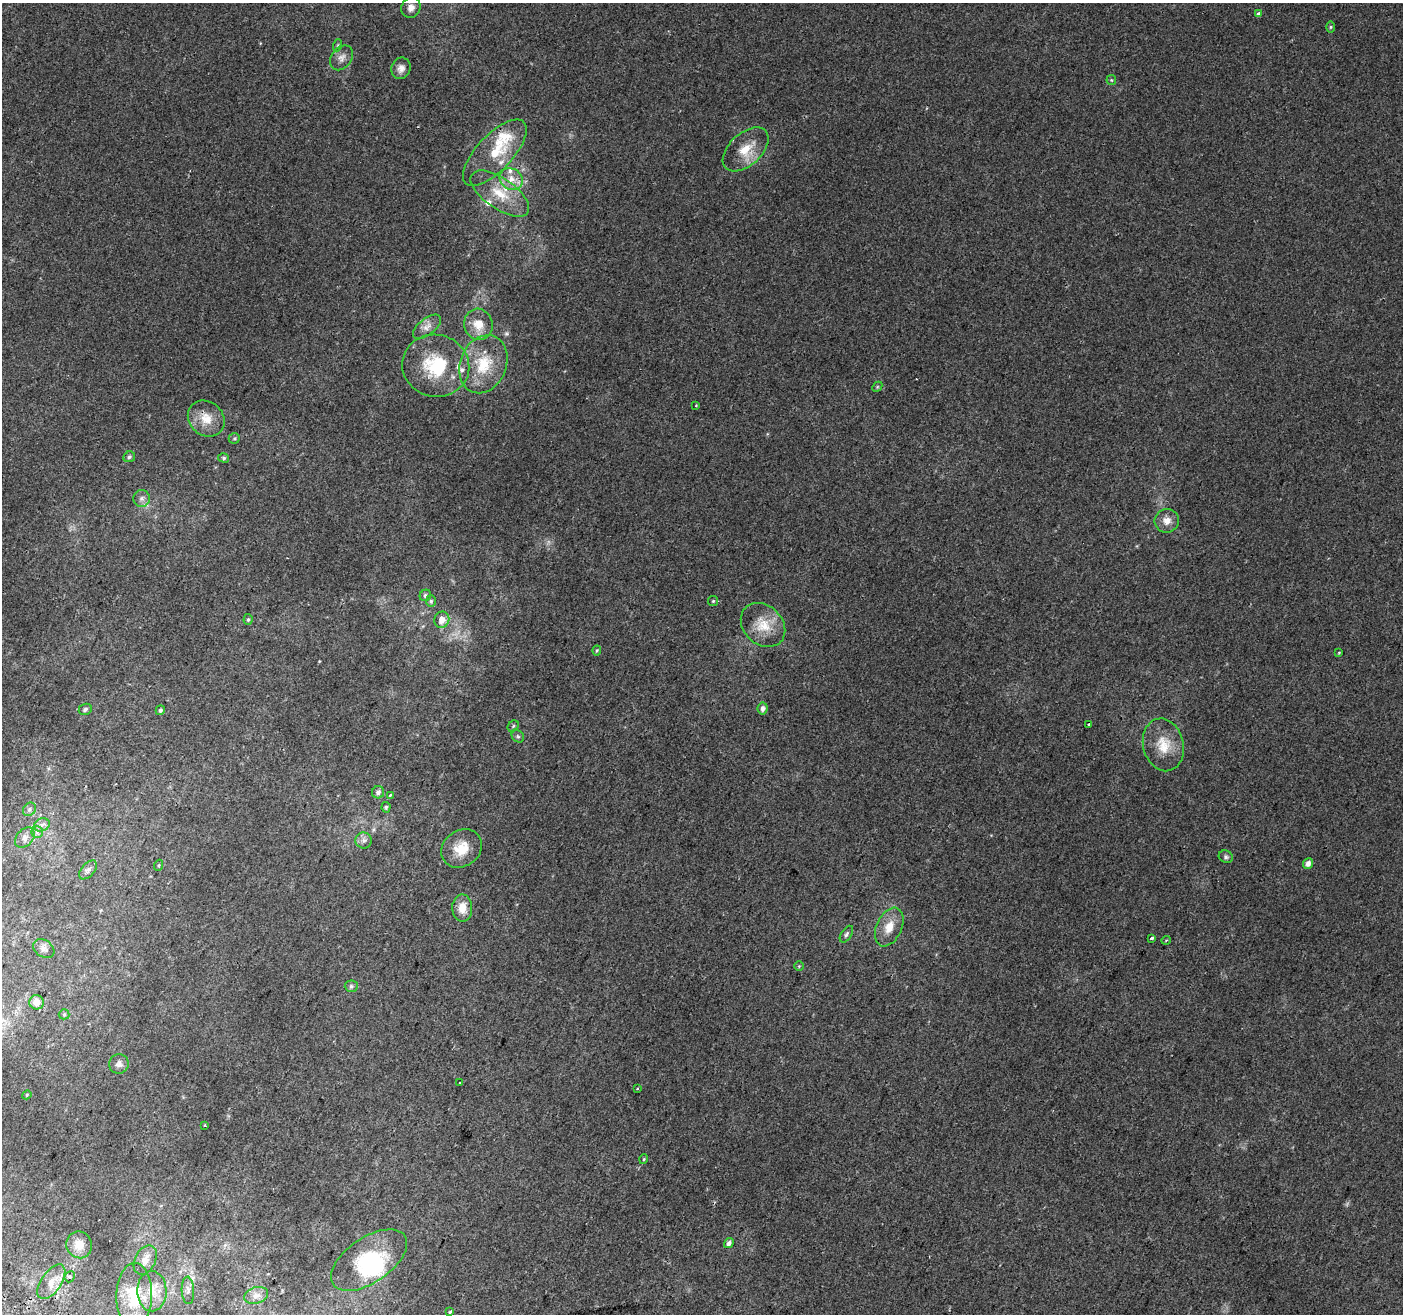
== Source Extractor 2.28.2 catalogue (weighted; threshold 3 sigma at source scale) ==
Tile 7 of 4 x 4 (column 3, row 2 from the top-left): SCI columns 2826-4226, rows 2939-4250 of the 5644 x 5810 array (HDU 1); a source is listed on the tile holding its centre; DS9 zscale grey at full resolution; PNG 1405 x 1316 px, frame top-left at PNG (2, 3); each listed source drawn as its Kron ellipse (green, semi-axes under 4 px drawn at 4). Shown black and unused: <1% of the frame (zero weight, under 2 of 3 exposures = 2% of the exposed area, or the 3 px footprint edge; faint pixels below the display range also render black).
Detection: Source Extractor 2.28.2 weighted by HDU 2 'WHT'; one run over the whole footprint, this tile lists its part. Background 0.0104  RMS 0.004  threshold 0.0181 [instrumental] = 3 sigma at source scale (4.5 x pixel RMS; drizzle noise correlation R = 1.50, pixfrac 1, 0.0396/0.0396 arcsec/px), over >= 5 px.
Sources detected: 88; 1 inside a brighter object's white glare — neither listed nor drawn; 9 inside a brighter listed object's ellipse — not listed separately; the other 78 listed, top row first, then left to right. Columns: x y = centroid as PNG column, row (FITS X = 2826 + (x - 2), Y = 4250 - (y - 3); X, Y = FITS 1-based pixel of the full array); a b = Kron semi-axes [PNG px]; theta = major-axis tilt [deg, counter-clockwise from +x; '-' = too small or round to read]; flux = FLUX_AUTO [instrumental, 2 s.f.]
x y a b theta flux
411 8 10 9 - 2.2
1258 14 4 3 - 1.5
1331 27 6 4 89 0.55
338 45 6 4 71 0.52
342 58 14 10 54 2.6
401 68 11 9 68 2.2
1111 80 5 5 - 0.47
746 149 27 16 43 9.1
495 153 42 18 47 17
511 179 12 10 -35 4.7
500 194 34 15 -35 12
478 324 16 14 -75 6
427 327 16 8 37 2.9
483 364 30 23 68 15
436 366 34 31 -14 23
877 387 6 4 46 0.5
696 405 3 2 - 0.52
206 419 20 16 -41 7.1
234 438 6 5 - 0.6
129 457 6 5 - 0.72
224 458 5 4 - 0.69
142 498 8 8 - 1.7
1167 521 12 11 - 3.4
425 595 6 5 - 0.87
431 601 6 5 - 0.69
713 601 5 5 - 0.5
248 619 5 4 - 0.65
442 620 8 7 - 3.6
763 625 24 19 -44 9.5
597 650 5 3 - 0.47
1339 652 3 2 - 0.32
763 708 6 5 - 1.6
85 709 7 5 23 0.94
160 710 5 4 - 0.9
1089 724 3 3 - 0.51
513 726 6 5 - 0.6
518 736 7 5 -44 0.77
1163 745 27 20 -76 10
378 792 6 6 - 1.5
390 795 4 3 - 1
386 807 5 4 - 0.72
29 809 7 6 - 1
42 825 8 6 23 1.5
37 832 6 6 - 0.98
25 838 11 8 48 2.2
364 840 8 8 - 1.6
462 848 21 18 36 8.5
1226 857 7 6 - 0.88
1308 863 5 5 - 2
159 865 6 3 71 0.41
88 870 11 6 49 1.4
462 908 13 10 -88 5
889 927 20 12 65 6.2
846 934 9 5 57 1
1152 938 3 3 - 2
1166 940 5 3 - 0.39
44 949 11 8 -34 1.9
799 966 5 5 - 0.46
351 986 6 5 - 0.89
37 1002 7 7 - 3.9
64 1014 5 5 - 0.53
119 1064 10 9 - 1.7
459 1083 3 2 - 0.92
637 1089 3 2 - 0.42
27 1095 5 4 - 0.45
205 1125 3 2 - 0.39
644 1159 5 3 - 0.38
729 1243 5 4 - 1.4
79 1245 13 12 - 4.9
145 1260 15 10 64 3.5
369 1260 43 22 34 28
70 1277 5 5 - 1.2
51 1282 20 10 55 4.5
188 1290 14 6 -87 1.7
152 1291 20 14 -88 7.1
256 1295 12 8 17 2.4
134 1296 33 18 89 16
450 1312 4 3 - 0.56
Overlapping masked pixels (flux is a lower limit): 1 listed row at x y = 483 364